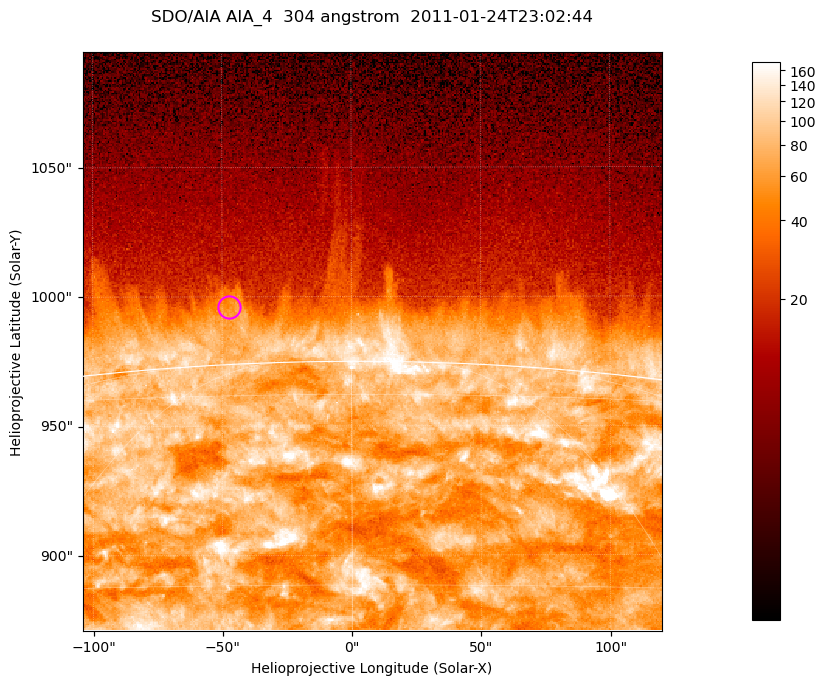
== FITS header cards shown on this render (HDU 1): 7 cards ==
TELESCOP= 'SDO/AIA '           / For AIA: SDO/AIA
INSTRUME= 'AIA_4   '           / For AIA: AIA_ATA1, AIA_ATA2, AIA_ATA3 or AIA_AT
WAVELNTH=                  304 / [angstrom] Wavelength
WAVEUNIT= 'angstrom'           / Wavelength unit: angstrom
DATE-OBS= '2011-01-24T23:02:44.125' / [ISO] Date when observation started; ISO 8
CTYPE1  = 'HPLN-TAN'           / CTYPE1; Typically HPLN
CTYPE2  = 'HPLT-TAN'           / CTYPE2; Typically HPLT

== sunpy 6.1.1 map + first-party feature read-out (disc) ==
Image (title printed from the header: SDO/AIA AIA_4  304 angstrom  2011-01-24T23:02:44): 373 x 373 px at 0.6 arcsec/px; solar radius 975 arcsec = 1625 px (partial field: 0.8% of the solar disc is inside the frame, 46% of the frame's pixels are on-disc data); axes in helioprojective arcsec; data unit not stated in the header (colour bar unlabelled)
Orientation: roll -0.132 deg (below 1 deg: not rotated)
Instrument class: DISC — disc imager (sunpy class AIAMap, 304 A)
Bright regions (active regions / flare kernels): reference = the on-disc median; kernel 3 px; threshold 5 sigma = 132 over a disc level ~71.9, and >= 1.15x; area >= 139 px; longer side >= 4 px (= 2.4 arcsec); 0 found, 0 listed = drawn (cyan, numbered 1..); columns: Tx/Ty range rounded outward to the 2 arcsec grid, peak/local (2 s.f.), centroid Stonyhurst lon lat
Off-limb structures (1.02-1.3 R_sun): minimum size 69 px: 6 found; the strongest spans PA ~0..5 deg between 1.02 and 1.03 R_sun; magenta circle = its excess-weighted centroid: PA ~5 deg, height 1.02 R_sun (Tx ~-48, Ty ~996 arcsec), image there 1.7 x the reference